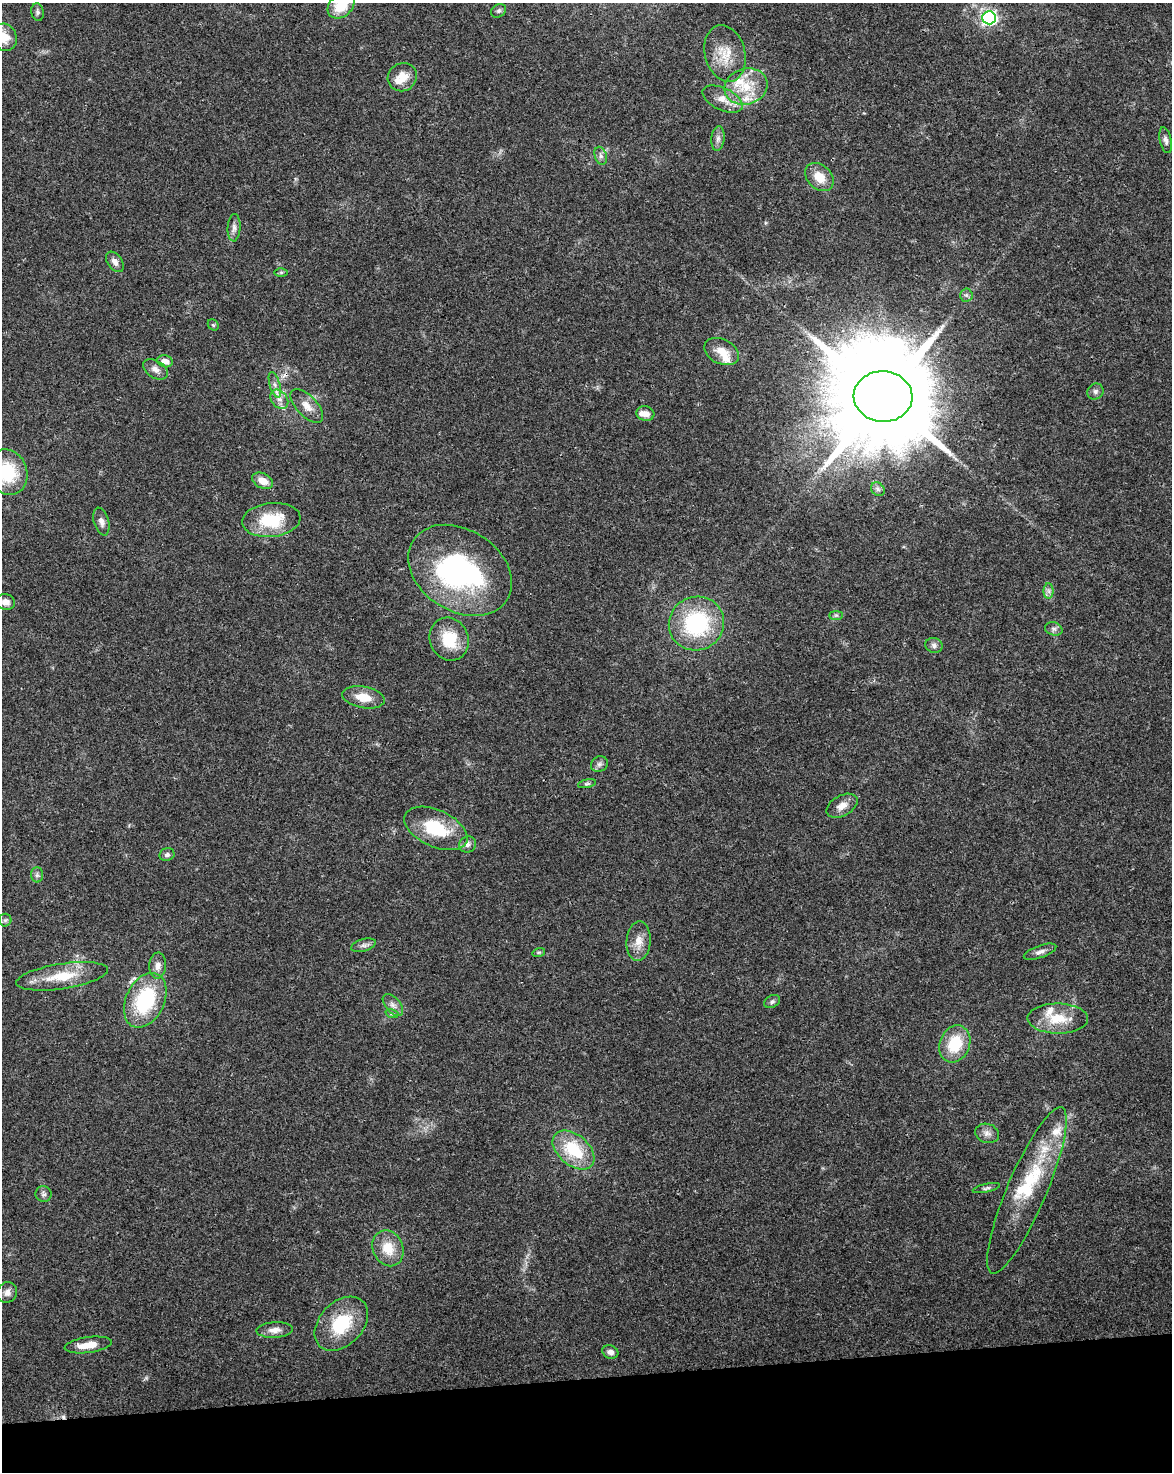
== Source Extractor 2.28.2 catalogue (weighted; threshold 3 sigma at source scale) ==
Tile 10 of 4 x 3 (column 2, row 3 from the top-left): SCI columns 1226-2395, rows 68-1537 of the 4791 x 4502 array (HDU 1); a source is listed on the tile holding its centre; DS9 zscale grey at full resolution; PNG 1174 x 1474 px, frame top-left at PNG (2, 3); each listed source drawn as its Kron ellipse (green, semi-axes under 4 px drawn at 4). Shown black and unused: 6% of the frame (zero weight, under 3 of 4 exposures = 5% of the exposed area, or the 3 px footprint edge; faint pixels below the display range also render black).
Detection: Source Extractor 2.28.2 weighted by HDU 2 'WHT'; one run over the whole footprint, this tile lists its part. Background 0.0306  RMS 0.0036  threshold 0.0162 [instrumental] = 3 sigma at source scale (4.5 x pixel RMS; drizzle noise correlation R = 1.50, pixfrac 1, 0.0396/0.0396 arcsec/px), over >= 5 px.
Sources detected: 84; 1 inside a brighter object's white glare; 2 cosmic-ray / hot-pixel residue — neither listed nor drawn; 9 inside a brighter listed object's ellipse — not listed separately; the other 72 listed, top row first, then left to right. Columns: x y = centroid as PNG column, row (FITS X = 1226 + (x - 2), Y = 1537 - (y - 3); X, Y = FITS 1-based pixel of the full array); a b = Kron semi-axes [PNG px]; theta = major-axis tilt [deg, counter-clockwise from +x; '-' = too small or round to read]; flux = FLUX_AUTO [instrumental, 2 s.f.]
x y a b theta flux
341 5 15 11 41 10
498 11 8 6 32 0.87
37 12 9 6 -76 0.89
989 18 7 6 - 92
4 37 14 12 -65 5.8
725 54 28 20 -75 8.9
402 77 15 13 36 5.5
746 86 22 18 15 11
723 99 22 11 -25 4.7
718 139 12 6 84 1.6
1166 140 13 6 -77 1.4
601 156 9 6 -72 1.3
819 177 16 12 -44 5.9
234 228 14 6 86 1.7
115 262 11 7 -54 2.1
281 272 6 4 1 0.58
966 295 6 6 - 0.86
213 325 6 5 - 0.51
722 352 18 12 -25 5.3
165 361 8 6 -14 2.8
155 369 13 8 -32 2.2
275 385 13 5 -74 1.7
1095 391 8 7 - 1.2
883 397 29 25 -4 9700
279 399 10 8 -52 2.3
307 406 21 10 -46 4
645 414 9 7 -15 2.4
7 472 23 19 -70 18
263 481 11 7 -27 3.9
878 489 7 6 - 0.99
271 520 29 17 6 16
101 521 14 7 -74 2
460 570 56 40 -33 70
1049 591 7 5 -89 1.1
6 602 9 8 - 2.4
836 615 7 4 0 0.64
696 623 28 26 26 35
1054 629 9 6 -15 1.2
449 639 22 19 -68 12
934 645 9 7 -18 1.3
363 697 21 10 -10 6.2
599 764 9 7 33 1.3
587 784 9 4 11 0.67
842 806 17 10 30 3.5
436 828 34 18 -24 18
468 844 9 8 - 1.5
167 855 7 6 - 1.1
37 875 7 6 - 0.91
5 920 6 6 - 0.82
639 941 20 12 86 4.5
364 945 12 6 16 1.4
539 952 6 4 18 0.55
1040 952 17 6 20 1.7
158 965 13 8 87 2.3
62 976 46 12 9 12
145 1000 29 19 64 30
772 1002 8 6 27 0.89
393 1005 13 7 -49 1.9
392 1014 7 4 -18 0.59
1058 1019 30 15 -1 10
955 1044 19 15 67 13
987 1133 12 9 -16 2.1
573 1150 24 15 -40 17
986 1188 14 4 12 0.9
1027 1190 90 19 67 28
43 1194 8 8 - 1
388 1248 18 15 -66 7.9
7 1292 10 9 - 2
341 1324 31 21 47 18
275 1330 18 7 4 2.9
88 1345 24 8 8 5.8
610 1352 8 6 -22 1.7
Overlapping masked pixels (flux is a lower limit): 1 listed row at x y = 883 397
Isophote crosses this tile's border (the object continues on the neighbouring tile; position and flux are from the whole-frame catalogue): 3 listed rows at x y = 341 5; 4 37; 7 472